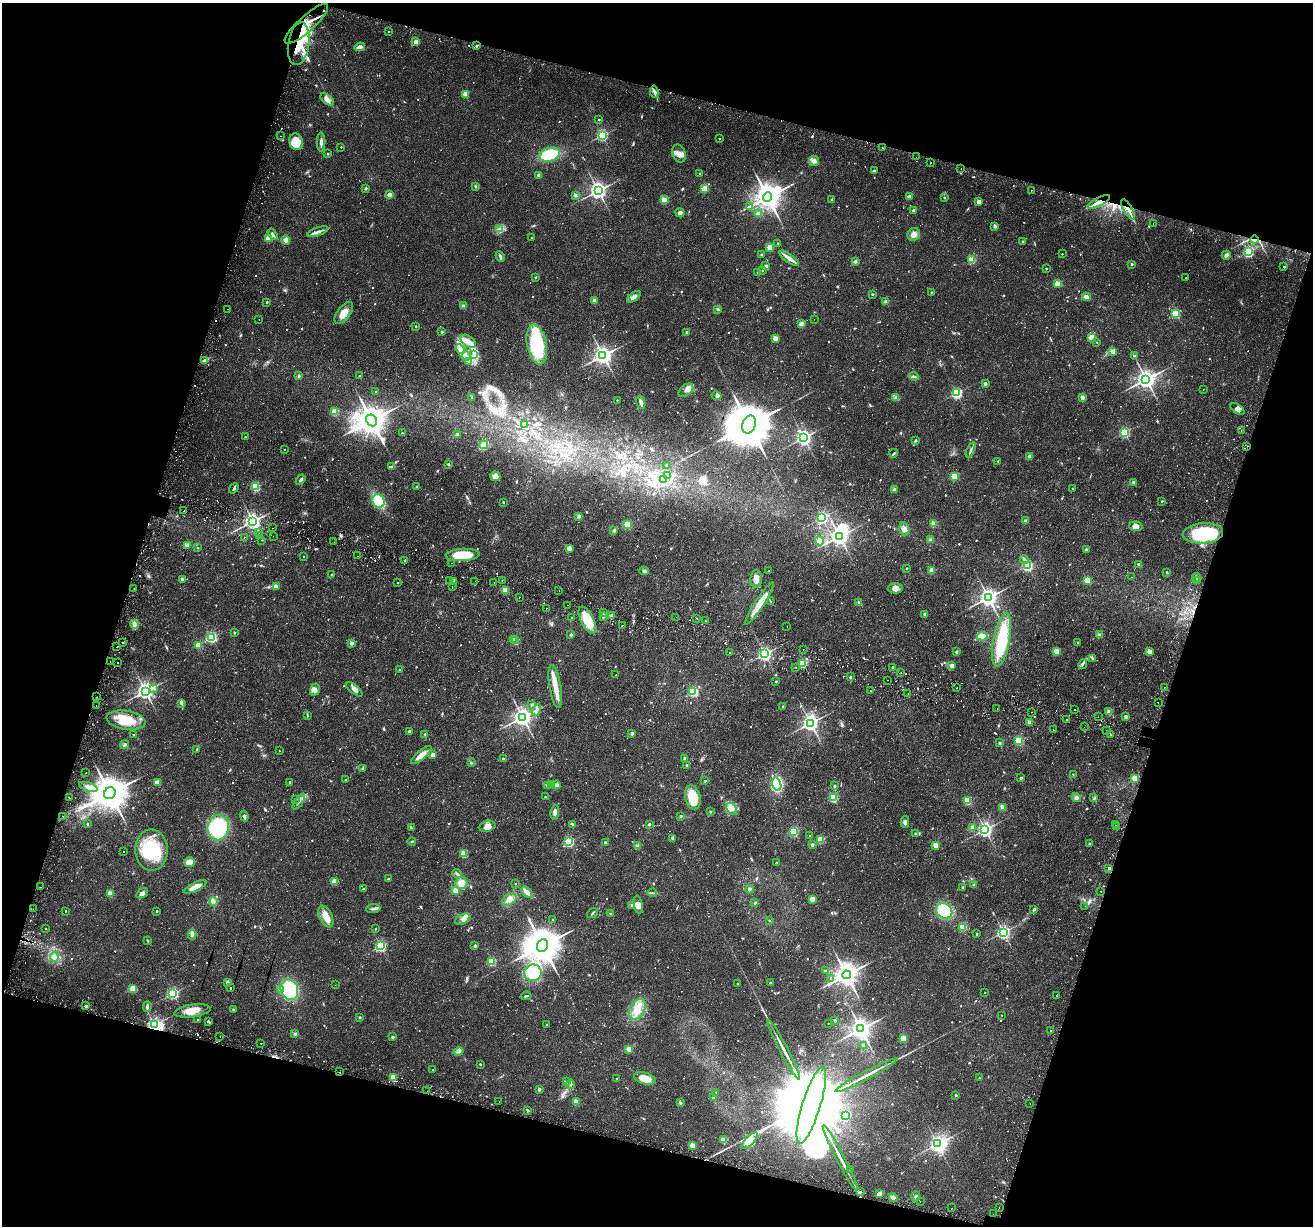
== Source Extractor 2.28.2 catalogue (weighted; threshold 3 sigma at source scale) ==
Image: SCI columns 78-5319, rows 355-5247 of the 5386 x 5541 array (HDU 1 of 3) = the unmasked area's bounding box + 8 px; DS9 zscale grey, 4 x 4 block average (1 PNG px = mean of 4 x 4 image px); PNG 1315 x 1228 px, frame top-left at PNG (2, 3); each listed source drawn as its Kron ellipse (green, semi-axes under 4 px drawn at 4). Shown black and unused: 34% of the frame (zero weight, under 2 of 3 exposures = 5% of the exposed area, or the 3 px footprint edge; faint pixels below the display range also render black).
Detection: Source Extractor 2.28.2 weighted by HDU 2 'WHT'. Background 0.021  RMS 0.003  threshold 0.0135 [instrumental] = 3 sigma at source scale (4.5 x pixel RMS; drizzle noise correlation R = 1.50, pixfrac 1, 0.0396/0.0396 arcsec/px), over >= 5 px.
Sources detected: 1284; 20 too faint to see at this stretch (4 x 4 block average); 4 inside a brighter object's white glare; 58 cosmic-ray / hot-pixel residue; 5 long thin detections or spike segments (spike, bleed or trail) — neither listed nor drawn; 15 coinciding with a brighter row at this scale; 20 inside a brighter listed object's ellipse — not listed separately; of the other 1162, all 500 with FLUX_AUTO >= 1.58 (the completeness limit of this list) listed and drawn (662 fainter detections not listed), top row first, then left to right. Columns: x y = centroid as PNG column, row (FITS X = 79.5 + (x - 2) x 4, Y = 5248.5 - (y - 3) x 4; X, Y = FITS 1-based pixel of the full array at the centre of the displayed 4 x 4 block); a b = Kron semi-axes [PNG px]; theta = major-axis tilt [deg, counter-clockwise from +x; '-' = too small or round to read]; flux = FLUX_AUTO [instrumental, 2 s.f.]
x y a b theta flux
306 24 28 8 42 49
389 31 2 2 - 2.8
416 42 2 2 - 33
299 44 21 10 81 110
476 46 2 2 - 2.3
360 47 5 3 - 5
654 92 6 3 -81 5.3
465 94 2 2 - 62
327 99 8 4 -40 9.2
599 119 2 2 - 3.3
602 135 2 2 - 300
281 136 2 2 - 1.8
719 138 2 2 - 2.6
296 142 8 6 -70 37
321 142 9 3 -90 6.2
341 147 2 2 - 1.9
882 148 2 2 - 6
328 154 2 2 - 4.8
679 154 9 6 -72 12
549 155 11 6 15 74
916 157 2 2 - 1.7
814 161 5 5 - 6.5
931 163 2 2 - 3.4
961 169 2 2 - 4.5
875 170 3 2 - 2
700 173 2 2 - 2.1
539 175 2 2 - 17
475 186 3 2 - 1.6
365 188 3 2 - 2.2
704 189 2 2 - 71
1032 190 2 2 - 1.6
598 191 3 3 - 900
389 195 2 2 - 38
575 195 2 2 - 14
909 196 2 2 - 30
767 197 5 4 - 2900
944 198 2 2 - 4.3
664 200 2 2 - 68
831 200 3 2 - 1.8
979 202 2 2 - 34
1098 202 13 2 26 12
749 206 3 2 - 2.1
1128 209 12 2 -59 9.5
913 210 2 2 - 10
680 213 5 3 - 4.5
758 214 2 2 - 28
1153 223 2 2 - 2.2
995 226 2 2 - 15
500 229 4 2 - 3
318 232 11 3 19 7.7
272 234 6 3 -57 4.4
914 234 6 6 - 9.4
268 238 2 2 - 57
532 238 2 2 - 3.1
286 240 4 4 - 11
1254 240 4 3 - 5.1
1023 241 2 2 - 3.3
778 243 2 2 - 2
770 247 2 2 - 53
1248 252 2 2 - 250
761 254 2 2 - 6.6
1062 254 2 2 - 1.7
1226 255 4 3 - 7.3
500 257 5 3 - 4.3
789 258 12 3 -36 12
972 260 2 2 - 77
855 261 2 2 - 14
1132 264 2 2 - 5.6
766 266 2 2 - 9.9
1284 267 2 2 - 5.1
1046 269 2 2 - 2.1
762 270 2 2 - 3.8
758 272 2 2 - 5.4
535 277 2 2 - 4
1186 278 2 2 - 2.1
1057 284 2 2 - 42
932 292 2 2 - 4.4
872 294 2 2 - 1.7
634 297 8 3 35 6.9
1086 297 4 3 - 9.1
594 300 2 2 - 22
267 302 2 2 - 3.8
886 302 2 2 - 28
463 306 2 2 - 21
228 309 2 2 - 1.9
718 309 2 2 - 7.4
344 313 13 6 54 20
1176 313 2 2 - 150
259 319 2 2 - 3.1
814 319 2 2 - 1.7
801 323 2 2 - 22
416 326 2 2 - 4.6
442 332 2 2 - 7.5
687 332 2 2 - 11
1092 337 2 2 - 81
775 339 2 2 - 39
468 341 8 5 -34 14
1097 342 2 2 - 1.6
537 345 20 10 -79 130
460 349 5 2 - 4.7
1113 351 2 2 - 36
474 354 3 2 - 2.2
603 355 3 3 - 1100
466 356 5 2 - 4
1134 356 2 2 - 6.4
205 360 3 2 - 3
468 361 3 2 - 1.6
299 376 2 2 - 9.6
359 376 2 2 - 2.5
914 376 5 2 - 3.2
1146 379 3 3 - 1300
985 383 2 2 - 16
1203 389 2 2 - 2.2
686 390 8 5 39 8.6
376 392 2 2 - 2.1
956 393 2 2 - 280
717 396 5 4 - 5.3
472 397 4 2 - 2.2
895 397 3 2 - 2.4
1082 397 2 2 - 27
617 400 2 2 - 1.8
641 402 7 3 -76 8
1237 409 8 4 -34 7.3
335 412 2 2 - 89
371 420 6 5 - 4000
525 424 4 2 - 2.1
749 424 9 6 67 13000
1241 430 2 2 - 1.8
1124 432 2 2 - 230
402 433 2 2 - 3.7
457 435 2 2 - 21
245 437 2 2 - 2
804 438 3 3 - 670
915 440 3 3 - 1.8
484 445 4 4 - 5.9
1247 446 2 2 - 1.9
284 449 2 2 - 1.6
971 450 8 2 68 4.1
894 453 4 2 - 2
1030 456 2 2 - 31
998 461 2 2 - 2.3
448 464 2 2 - 7.6
666 465 2 2 - 3.2
392 466 4 2 - 1.8
495 476 5 4 - 11
668 476 3 2 - 2
954 476 2 2 - 85
664 479 2 2 - 1.8
301 480 6 3 53 3.3
1133 482 2 2 - 11
255 487 2 2 - 140
417 487 2 2 - 9.2
234 488 5 2 - 2.9
1072 489 2 2 - 2
894 490 2 2 - 25
378 501 7 6 - 59
1162 501 2 2 - 4
503 502 2 2 - 3.4
184 510 2 2 - 1.9
579 516 2 2 - 17
822 518 2 2 - 320
253 521 3 3 - 900
1025 521 2 2 - 17
934 524 2 2 - 54
627 525 2 2 - 120
1136 526 6 5 - 10
273 528 2 2 - 2.8
904 529 7 5 -76 8
614 530 2 2 - 12
259 532 2 2 - 2.3
1203 533 20 10 5 140
259 536 2 2 - 3.8
273 536 2 2 - 2.5
839 536 3 3 - 1000
244 537 2 2 - 3.4
930 539 4 2 - 2.6
262 540 2 2 - 4.2
819 541 4 4 - 8.9
334 542 2 2 - 1.6
187 545 4 3 - 6.6
198 548 2 2 - 2.5
569 548 4 3 - 8.5
1086 550 2 2 - 8.4
462 555 17 6 3 51
303 556 2 2 - 2.3
357 556 2 2 - 2.6
1024 559 4 3 - 4.2
405 560 2 2 - 6.6
451 563 2 2 - 2.9
1138 564 2 2 - 6.8
1027 566 2 2 - 240
906 568 2 2 - 5
932 570 2 2 - 39
644 571 5 3 - 3.6
769 571 2 2 - 1.6
1166 572 2 2 - 5.1
331 574 2 2 - 1.7
1131 577 2 2 - 1.6
1197 577 4 2 - 3.3
182 579 2 2 - 14
756 579 9 5 87 13
450 580 2 2 - 1.7
502 580 2 2 - 4.7
1087 580 2 2 - 66
1197 580 2 2 - 1.7
454 581 2 2 - 2.4
475 581 2 2 - 5.9
494 582 2 2 - 2.1
398 583 2 2 - 1.7
276 587 3 2 - 9
452 587 2 2 - 1.6
895 588 7 5 1 13
134 589 2 2 - 3.3
505 590 2 2 - 73
559 591 2 2 - 2.7
519 597 2 2 - 4.6
988 598 3 3 - 1100
770 601 4 2 - 1.8
859 602 4 2 - 1.8
760 603 25 4 56 27
568 605 2 2 - 1.9
546 608 2 2 - 2.5
604 613 2 2 - 3.2
925 614 2 2 - 13
612 615 4 2 - 3.9
603 616 2 2 - 12
572 617 2 2 - 1.6
676 617 2 2 - 2.2
697 618 2 2 - 3
587 620 15 6 -62 48
706 621 2 2 - 11
134 624 5 4 - 6.2
623 625 2 2 - 2
787 626 2 2 - 2.4
234 633 2 2 - 5.5
571 634 2 2 - 11
1100 635 2 2 - 26
982 636 5 4 - 24
211 637 2 2 - 260
514 639 2 2 - 11
1002 640 27 8 79 100
515 641 2 2 - 73
122 642 2 2 - 2.5
1078 642 2 2 - 2.1
351 643 2 2 - 19
198 645 2 2 - 58
117 647 2 2 - 2.9
803 649 2 2 - 1.6
1056 651 2 2 - 46
956 652 2 2 - 12
1150 652 2 2 - 45
730 653 2 2 - 3.4
765 654 2 2 - 540
1092 658 3 2 - 2
110 662 2 2 - 2
117 662 2 2 - 2.9
803 663 2 2 - 140
1083 664 5 2 - 3
952 665 2 2 - 19
796 667 2 2 - 5.7
893 667 2 2 - 9
400 670 2 2 - 12
901 672 2 2 - 2.9
616 675 2 2 - 1.6
850 677 2 2 - 5.1
887 680 2 2 - 1.8
776 681 2 2 - 4.6
555 686 22 6 -81 27
1164 687 2 2 - 3.7
153 688 4 2 - 3
957 688 2 2 - 3.6
354 689 10 4 -39 8.8
315 690 6 5 - 7.9
145 691 3 3 - 870
870 691 2 2 - 2.9
693 692 2 2 - 210
908 694 2 2 - 1.9
97 697 2 2 - 5.7
1158 702 2 2 - 2.5
182 703 3 2 - 1.7
532 705 2 2 - 7
96 706 2 2 - 1.8
783 706 2 2 - 3.1
997 708 2 2 - 1.8
1074 709 2 2 - 4.4
536 710 6 3 59 4.4
1031 712 2 2 - 2.2
1109 712 2 2 - 40
307 715 3 2 - 1.6
1126 716 2 2 - 14
522 717 3 3 - 1100
1098 717 2 2 - 2.7
126 720 20 9 -8 46
1066 720 2 2 - 4.7
1029 722 2 2 - 27
810 723 3 3 - 880
1084 727 2 2 - 2.5
1053 730 2 2 - 3.5
409 731 2 2 - 8
1107 731 2 2 - 1.7
632 733 2 2 - 13
134 734 2 2 - 2.3
425 734 2 2 - 5.5
1111 735 2 2 - 4
1019 741 2 2 - 140
1000 743 3 2 - 2.2
125 744 4 3 - 3.7
197 749 3 2 - 1.6
279 751 2 2 - 1.6
421 755 13 4 40 17
433 755 2 2 - 27
685 758 2 2 - 12
503 759 2 2 - 2.9
471 763 4 2 - 1.7
687 765 2 2 - 4.8
363 769 3 3 - 3.3
86 773 2 2 - 2.9
1073 774 2 2 - 1.8
1021 778 2 2 - 8.1
1135 778 2 2 - 74
346 779 2 2 - 3.6
705 781 2 2 - 6.1
157 782 2 2 - 42
290 782 2 2 - 4.1
777 784 7 4 -76 120
547 785 3 3 - 3.4
551 785 4 3 - 3.8
556 785 4 3 - 4.4
834 786 2 2 - 6.5
88 787 10 3 -17 8.6
110 793 6 5 - 5500
545 797 2 2 - 2.5
693 797 12 7 -75 45
1076 797 5 4 - 5
69 798 2 2 - 3.2
833 798 2 2 - 140
1094 798 3 2 - 1.7
295 799 2 2 - 2.5
967 801 2 2 - 94
299 802 9 2 55 4.8
1003 807 2 2 - 41
731 809 7 4 -58 11
710 811 2 2 - 7.4
555 812 7 3 82 7.6
63 816 2 2 - 3
244 816 5 3 - 4.7
681 816 2 2 - 9.5
905 822 6 4 89 5.4
87 824 2 2 - 5.5
572 824 4 2 - 3
649 824 2 2 - 2.9
1115 825 2 2 - 2.6
487 826 8 5 15 12
972 827 3 3 - 5.4
1116 827 2 2 - 5.9
218 828 12 10 80 130
411 828 3 2 - 1.7
985 829 3 3 - 650
794 832 2 2 - 150
915 833 2 2 - 3.7
809 836 2 2 - 1.9
672 838 3 3 - 3.2
821 839 2 2 - 81
412 841 4 2 - 2
569 842 2 2 - 210
605 842 3 2 - 1.7
1089 844 2 2 - 7
812 845 2 2 - 12
935 845 2 2 - 43
637 846 2 2 - 18
151 850 21 16 -88 89
124 851 2 2 - 4.1
463 854 2 2 - 76
189 862 5 4 - 15
776 863 2 2 - 3.5
1109 868 2 2 - 8.3
457 874 5 2 - 2.7
388 879 2 2 - 5.4
334 881 2 2 - 58
461 883 6 6 - 18
515 884 2 2 - 2.5
974 885 2 2 - 11
40 887 2 2 - 1.9
195 887 12 4 26 14
963 887 2 2 - 5.4
363 889 2 2 - 4.9
750 889 4 3 - 2.9
455 891 2 2 - 55
1101 891 2 2 - 6.3
527 892 6 3 -47 15
110 893 2 2 - 42
142 893 6 4 35 7.2
652 893 5 2 - 2.2
509 899 8 5 31 12
812 899 2 2 - 50
213 901 4 3 - 12
755 903 3 2 - 1.9
632 905 2 2 - 7.9
638 905 9 4 -80 8.6
1085 906 2 2 - 1.7
33 909 2 2 - 1.7
373 909 7 2 6 4.5
1034 909 4 3 - 3.3
65 911 2 2 - 2.1
157 911 2 2 - 5.5
944 911 8 7 - 79
592 913 6 2 40 2.5
611 914 3 2 - 1.9
326 917 11 6 -65 21
463 919 8 5 26 8.9
552 919 2 2 - 1.8
769 920 2 2 - 3
963 927 2 2 - 110
46 928 2 2 - 2.5
375 929 2 2 - 2.9
1003 932 2 2 - 500
977 934 2 2 - 6.2
192 935 5 3 - 4.3
148 941 2 2 - 5.2
542 945 6 5 - 5800
380 946 2 2 - 280
475 946 2 2 - 13
54 957 5 4 - 6.6
492 961 2 2 - 130
825 971 2 2 - 4.8
533 973 9 8 - 63
846 975 4 3 - 2100
831 978 2 2 - 4.5
227 982 4 3 - 3.2
770 982 2 2 - 2.3
738 984 2 2 - 3.1
335 985 2 2 - 4.6
230 988 2 2 - 3.6
133 989 2 2 - 87
281 990 2 2 - 15
289 990 10 8 -68 91
173 993 2 2 - 310
985 993 2 2 - 2.4
526 996 5 2 - 3.1
1057 996 2 2 - 8.7
86 1006 2 2 - 16
147 1006 5 2 - 4.4
233 1009 2 2 - 2.1
637 1009 11 7 58 23
192 1011 18 6 9 23
1001 1015 2 2 - 1.6
360 1017 2 2 - 6.8
198 1019 2 2 - 3.3
835 1020 2 2 - 12
208 1022 4 2 - 2.6
828 1023 2 2 - 1.6
154 1025 2 2 - 510
547 1025 2 2 - 3.6
861 1029 3 3 - 1500
1051 1031 2 2 - 4.4
295 1034 3 3 - 3.5
220 1037 2 2 - 1.7
393 1037 2 2 - 8.9
903 1038 2 2 - 66
261 1043 2 2 - 1.8
864 1045 2 2 - 12
629 1049 2 2 - 49
784 1049 34 2 -62 19
458 1051 5 2 - 2.4
480 1064 2 2 - 4.3
433 1070 2 2 - 3.1
340 1072 2 2 - 4.4
866 1075 35 2 28 23
393 1077 2 2 - 59
979 1078 2 2 - 1.7
616 1079 2 2 - 2.7
645 1079 11 5 -16 24
566 1082 2 2 - 10
570 1084 5 3 - 3.2
539 1089 2 2 - 15
427 1091 2 2 - 2
716 1093 2 2 - 4.4
956 1095 2 2 - 5.1
713 1098 2 2 - 6.4
499 1101 2 2 - 2.2
576 1102 2 2 - 44
680 1103 4 2 - 1.9
1030 1103 2 2 - 2.4
811 1105 40 9 73 75000
528 1110 2 2 - 1.7
846 1116 2 2 - 64
723 1140 2 2 - 41
750 1141 10 3 45 260
937 1144 3 2 - 630
693 1146 2 2 - 63
840 1158 37 2 -63 20
850 1169 2 2 - 4.2
860 1192 2 2 - 5
879 1194 4 2 - 10
916 1197 5 2 - 2.7
893 1198 4 3 - 4.4
920 1202 2 2 - 1.7
952 1208 2 2 - 1.8
999 1208 2 2 - 3.1
993 1214 2 2 - 1.7
Overlapping masked pixels (flux is a lower limit): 9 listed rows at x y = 306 24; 299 44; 1098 202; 1128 209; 1254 240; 1247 446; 154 1025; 340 1072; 993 1214
Diffuse or blended objects may show on this block-average render without a row.